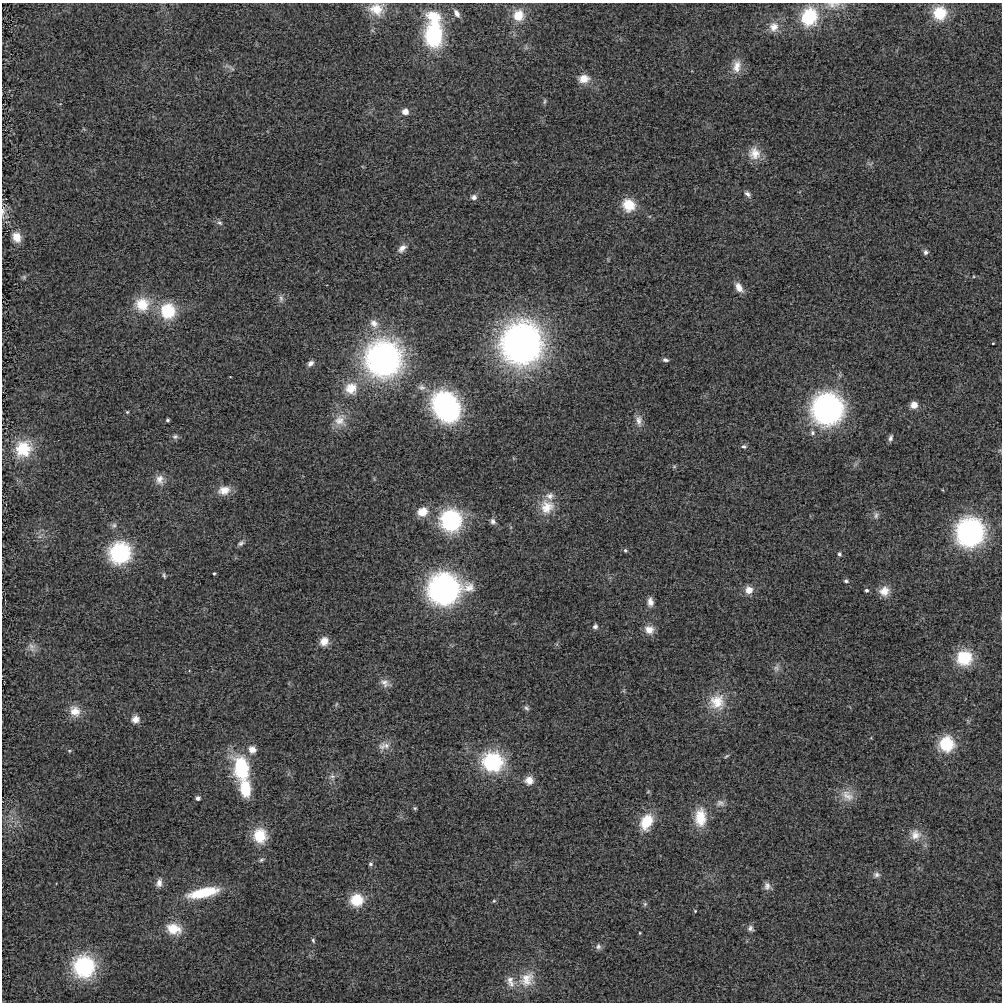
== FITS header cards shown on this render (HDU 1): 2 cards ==
NAXIS1  =                 1000
NAXIS2  =                 1000

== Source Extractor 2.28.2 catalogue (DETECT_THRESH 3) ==
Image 1000 x 1000 px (HDU 1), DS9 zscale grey, 1 PNG px = 1 image px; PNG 1004 x 1004 px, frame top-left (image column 1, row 1000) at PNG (2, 3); no overlay
Background 2.20e-04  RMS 0.0071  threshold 0.0212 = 3 sigma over >= 5 px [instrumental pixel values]
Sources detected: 125; all 125 listed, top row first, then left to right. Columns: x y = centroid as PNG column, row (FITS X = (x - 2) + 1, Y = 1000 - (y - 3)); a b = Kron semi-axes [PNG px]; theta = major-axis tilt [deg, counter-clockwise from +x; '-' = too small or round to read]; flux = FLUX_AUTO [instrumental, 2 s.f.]
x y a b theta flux
831 5 15 9 -15 3.7
376 9 20 15 -3 9.1
457 13 8 5 -60 3.1
940 13 13 12 - 19
518 15 14 13 - 9.5
433 16 19 12 -11 11
809 17 21 18 75 24
774 27 13 12 - 5.3
434 35 28 18 88 46
526 47 7 5 90 1
737 66 20 11 80 6.3
230 67 19 5 -32 1.7
584 79 15 10 4 6.3
545 101 8 5 76 0.87
405 112 6 5 - 4.5
754 153 17 16 - 7.4
870 164 11 4 3 1.1
747 194 9 6 -47 1.7
474 197 8 6 8 2.1
629 205 16 14 -42 11
3 211 13 7 81 2.4
220 223 8 6 -30 1.5
16 237 12 10 -64 5.8
402 248 14 8 44 3.4
926 252 6 5 - 1.7
24 277 7 7 - 1.1
739 287 13 7 -58 4.4
281 298 12 6 -89 1.8
142 304 21 20 - 14
168 311 16 15 - 24
374 324 15 10 -58 4.8
522 343 36 34 83 230
993 343 3 2 - 0.37
383 359 37 37 - 130
665 360 7 5 -10 1.3
310 363 9 6 40 2.2
230 377 3 2 - 0.31
422 387 10 8 -11 2.3
351 388 17 17 - 11
914 405 6 6 - 5.8
446 407 25 19 -57 100
827 409 28 27 - 110
127 412 5 4 - 0.61
167 420 4 3 - 1.1
340 420 20 18 77 8.4
639 420 16 9 -87 3.7
812 433 7 6 - 1.4
175 437 8 7 - 1.3
890 438 7 5 78 1.6
744 446 8 6 -8 1.2
23 449 10 10 - 30
674 466 6 5 - 0.68
160 480 14 11 -87 4.2
224 490 17 11 10 6.1
550 496 12 10 -2 3.5
547 507 21 19 70 11
422 512 13 10 18 7.2
876 515 10 7 79 1.8
451 520 24 23 - 42
493 521 8 7 - 1.7
114 525 8 7 - 1.6
970 532 24 23 - 97
240 543 10 6 31 1.5
625 550 5 4 - 0.85
120 553 22 21 - 44
839 554 4 4 - 1.5
214 573 3 3 - 0.68
164 575 8 4 -75 0.93
846 581 5 4 - 1.1
444 589 30 26 4 120
749 590 8 8 - 5.2
866 590 4 4 - 1.2
884 591 13 12 - 5.5
650 602 11 7 -86 3.1
595 626 7 6 - 1.5
649 630 12 10 -19 4.8
324 641 10 10 - 5.2
32 647 15 10 -61 3.6
964 658 17 17 - 19
776 668 11 8 89 2
385 683 16 10 -31 3.4
624 691 6 4 -72 0.67
717 702 23 22 - 14
336 704 7 4 54 0.72
526 708 9 6 -49 1.4
75 711 15 14 - 6.9
135 719 9 9 - 3.8
946 744 17 16 - 19
386 746 16 9 -35 4.1
252 749 11 10 - 4.4
69 751 5 5 - 0.64
726 756 8 4 37 0.72
493 762 15 14 - 55
241 768 21 13 -79 42
332 777 11 9 -68 2.6
529 780 10 9 - 4.7
245 788 20 12 -81 15
648 791 5 5 - 0.61
847 796 21 15 -33 7.1
198 798 4 4 - 2.9
720 803 13 10 -1 2.9
415 808 5 4 - 0.68
700 817 23 14 90 13
646 822 19 13 65 14
915 835 16 15 - 6.6
260 836 18 16 -74 14
262 860 8 5 24 1
370 864 6 6 - 1.2
876 875 10 9 - 2
159 883 12 8 76 2.8
767 886 11 9 -56 2.5
203 893 33 10 12 25
357 900 13 12 - 15
494 901 6 5 - 0.69
645 904 6 5 - 0.93
695 911 4 4 - 0.48
751 928 9 8 - 1.8
174 929 19 14 -14 10
640 933 3 3 - 0.39
313 940 7 5 -73 0.85
598 947 9 7 -82 1.6
84 967 24 23 - 43
527 979 25 20 43 12
510 980 15 13 -18 4.5
511 984 11 11 - 3.9
At the frame edge (FLAGS 8, measured only in part): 2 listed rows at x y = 831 5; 3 211